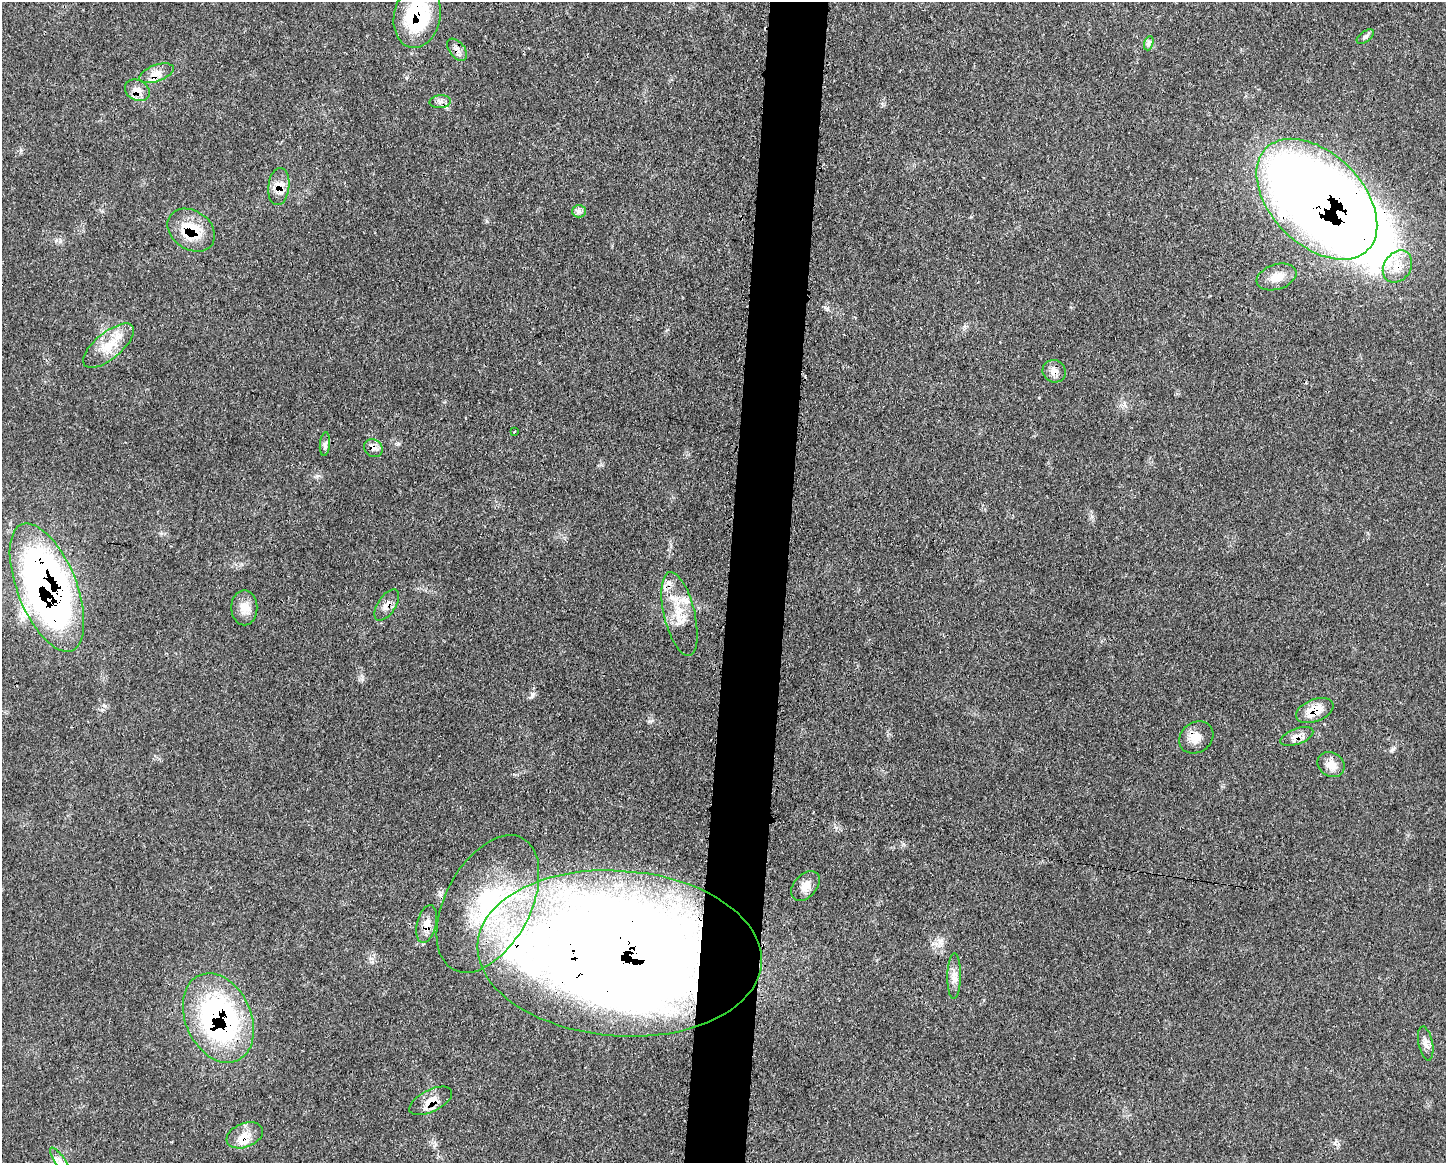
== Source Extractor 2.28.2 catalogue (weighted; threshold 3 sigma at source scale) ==
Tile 8 of 3 x 4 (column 2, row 3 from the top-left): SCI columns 1565-3008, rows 1164-2324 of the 4685 x 4648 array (HDU 1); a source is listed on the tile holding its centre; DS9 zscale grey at full resolution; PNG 1448 x 1165 px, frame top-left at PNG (2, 2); each listed source drawn as its Kron ellipse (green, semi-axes under 4 px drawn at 4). Shown black and unused: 4% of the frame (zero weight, under 3 of 4 exposures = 2% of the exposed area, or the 3 px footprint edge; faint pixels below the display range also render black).
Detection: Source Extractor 2.28.2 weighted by HDU 2 'WHT'; one run over the whole footprint, this tile lists its part. Background 0.0579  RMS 0.0033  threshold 0.0147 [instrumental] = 3 sigma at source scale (4.5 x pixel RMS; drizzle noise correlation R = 1.50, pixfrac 1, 0.05/0.05 arcsec/px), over >= 5 px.
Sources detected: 41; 1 inside a brighter object's white glare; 1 cosmic-ray / hot-pixel residue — neither listed nor drawn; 3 inside a brighter listed object's ellipse — not listed separately; the other 36 listed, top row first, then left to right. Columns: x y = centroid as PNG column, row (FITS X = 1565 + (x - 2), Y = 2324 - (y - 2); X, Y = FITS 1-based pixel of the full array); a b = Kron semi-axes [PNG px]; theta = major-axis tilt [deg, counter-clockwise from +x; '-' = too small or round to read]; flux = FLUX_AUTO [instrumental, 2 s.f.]
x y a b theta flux
417 16 32 23 78 27
1365 37 10 5 36 0.8
1149 43 7 4 71 0.74
457 50 13 7 -52 1.9
156 73 18 8 20 3.1
137 90 13 10 -29 3
440 102 11 6 5 1.5
279 186 18 10 83 4.1
1317 199 72 46 -45 600
579 211 7 6 - 1
191 230 25 19 -35 13
1397 267 17 13 55 5.8
1276 277 20 12 17 4.6
109 346 31 13 39 7.9
1054 371 12 11 - 2.4
515 432 3 2 - 0.51
325 444 12 5 84 1
373 448 10 8 -37 1.7
47 587 68 29 -68 200
387 605 18 9 56 2.6
244 608 17 13 90 4.1
679 614 43 15 -76 10
1315 711 20 11 22 6.3
1297 736 17 8 20 2.7
1196 737 18 15 36 4
1331 764 14 12 -31 3.5
805 886 17 11 49 3.3
488 904 74 42 62 52
427 924 19 9 76 3.2
619 953 142 83 -4 810
954 976 23 6 89 2.7
218 1018 47 32 -66 82
1426 1043 17 7 -79 2.1
431 1101 23 11 26 4.5
245 1135 19 12 21 4.6
60 1161 15 5 -54 1.5
Overlapping masked pixels (flux is a lower limit): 20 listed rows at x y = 417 16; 457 50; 137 90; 279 186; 1317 199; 191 230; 1397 267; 1054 371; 373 448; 47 587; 387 605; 679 614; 1315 711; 1297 736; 1196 737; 427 924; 619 953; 218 1018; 431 1101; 245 1135
Isophote crosses this tile's border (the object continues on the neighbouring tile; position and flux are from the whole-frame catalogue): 1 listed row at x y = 60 1161
Unlisted compact peaks at least as high as the median listed source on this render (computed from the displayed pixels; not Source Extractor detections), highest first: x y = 1393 749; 1092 516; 398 444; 825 307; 903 844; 317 476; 105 706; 362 679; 60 241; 836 828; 1335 1143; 21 150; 971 217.